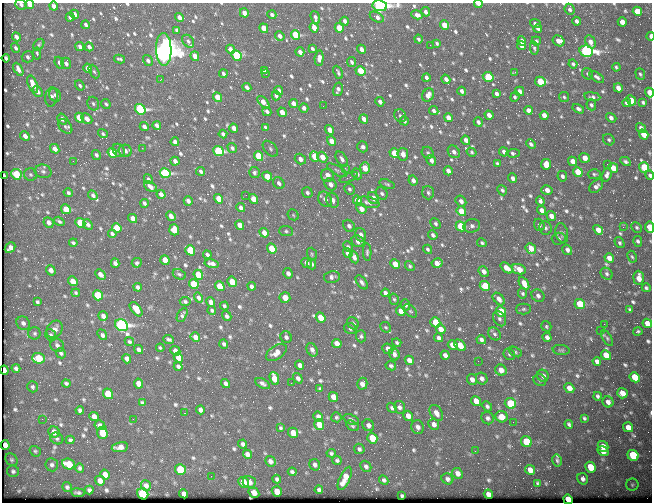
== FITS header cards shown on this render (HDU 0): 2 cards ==
NAXIS1  =                  650 / Width of table row in bytes
NAXIS2  =                  500 / Number of rows in table

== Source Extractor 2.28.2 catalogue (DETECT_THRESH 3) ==
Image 650 x 500 px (HDU 0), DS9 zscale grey, 1 PNG px = 1 image px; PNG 654 x 504 px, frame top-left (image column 1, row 500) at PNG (2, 3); each listed source drawn as its Kron ellipse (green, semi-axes under 4 px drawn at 4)
Background 470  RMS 2.4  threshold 7.12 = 3 sigma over >= 5 px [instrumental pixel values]
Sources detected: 776; of the 776, the 500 brightest by FLUX_AUTO listed and drawn (276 fainter detections omitted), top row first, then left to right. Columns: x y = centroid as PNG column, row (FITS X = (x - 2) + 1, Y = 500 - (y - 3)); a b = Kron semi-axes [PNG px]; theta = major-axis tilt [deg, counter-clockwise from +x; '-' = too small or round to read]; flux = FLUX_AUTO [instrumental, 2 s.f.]
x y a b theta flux
21 4 6 5 - 530
478 4 4 3 - 1700
30 5 4 4 - 1700
54 6 4 3 - 720
380 6 7 5 -9 56000
570 9 6 5 - 460
637 11 5 4 - 3100
426 12 5 4 - 530
244 13 5 4 - 1600
75 14 5 4 - 910
272 15 4 4 - 480
417 15 6 4 -10 700
70 17 4 3 - 610
179 17 4 4 - 970
377 17 7 4 -29 650
315 18 7 3 -73 500
345 21 4 3 - 580
577 21 4 3 - 630
622 22 5 4 - 1500
535 24 5 3 - 440
86 25 4 3 - 440
444 25 5 4 - 2900
264 28 5 4 - 2400
314 28 5 4 - 1700
339 28 5 4 - 2700
538 28 4 3 - 440
177 30 4 3 - 390
296 35 5 4 - 12000
280 36 5 4 - 730
650 36 4 2 - 870
16 37 5 3 - 990
418 39 4 3 - 280
188 41 7 5 -48 430
522 41 5 4 - 830
536 41 5 4 - 310
559 41 6 5 - 1200
590 42 7 5 -63 1000
437 43 4 3 - 280
39 45 6 4 50 260
430 45 2 2 - 470
521 45 4 4 - 890
80 47 4 4 - 450
89 47 4 3 - 560
16 48 5 3 - 370
534 48 6 4 -80 280
164 49 16 8 -88 210000
230 49 5 4 - 940
312 49 4 3 - 340
361 49 4 3 - 960
586 51 7 5 -13 50000
300 52 4 3 - 810
37 54 6 3 -83 280
236 55 5 4 - 11000
195 56 5 4 - 1500
28 57 6 5 - 450
6 58 4 3 - 380
319 58 8 4 86 790
120 59 5 3 - 290
148 61 6 4 -57 510
352 62 5 4 - 350
59 63 6 4 -67 610
66 63 6 4 -69 560
573 64 5 3 - 330
616 67 4 3 - 260
88 68 5 4 - 1500
18 69 7 4 -60 800
264 71 4 3 - 340
360 71 5 4 - 5100
94 72 7 4 -61 300
338 72 7 3 -66 330
515 72 3 2 - 270
223 74 4 3 - 360
266 74 3 2 - 500
588 74 6 5 - 290
640 74 6 4 -70 300
426 77 4 3 - 450
488 77 5 4 - 6400
597 77 8 4 -35 500
446 79 5 3 - 680
160 80 3 2 - 480
540 82 5 4 - 5500
33 84 9 4 -67 2100
80 85 5 4 - 330
247 87 4 3 - 570
618 88 5 4 - 990
338 89 7 4 74 500
37 91 6 4 -57 720
279 91 4 3 - 620
462 91 4 3 - 480
519 91 4 4 - 770
649 93 5 4 - 2000
496 94 4 3 - 450
55 95 7 6 - 560
428 95 7 5 65 1300
276 96 4 3 - 390
51 97 10 6 80 580
218 97 5 4 - 3900
515 97 5 3 - 330
564 97 5 5 - 260
592 97 8 4 -8 380
631 100 5 4 - 2700
263 102 7 3 -48 1400
380 102 5 4 - 690
643 102 4 3 - 300
294 103 5 4 - 930
627 103 4 3 - 550
93 104 7 6 - 410
106 104 5 4 - 290
591 105 5 4 - 330
323 106 2 2 - 300
304 108 5 4 - 490
140 109 5 5 - 27000
578 109 6 4 -30 440
528 110 4 4 - 860
267 111 5 3 - 480
434 111 5 4 - 390
282 112 5 4 - 1900
489 115 5 4 - 970
544 115 4 4 - 1100
400 116 7 5 -56 380
79 118 5 4 - 6100
448 118 5 4 - 1200
611 118 6 4 -38 670
62 119 6 5 - 590
87 119 6 4 -45 1000
364 119 5 4 - 1000
404 121 5 4 - 450
478 122 5 4 - 390
157 125 4 3 - 570
65 126 8 5 -46 430
144 127 5 4 - 710
234 128 5 4 - 1400
265 128 4 3 - 290
641 128 5 4 - 620
330 130 5 4 - 1300
103 134 5 4 - 300
223 134 4 3 - 390
644 134 5 4 - 2200
25 136 5 4 - 830
466 140 4 4 - 840
609 140 6 5 - 330
331 141 5 4 - 1600
175 142 4 3 - 510
531 144 5 4 - 490
363 147 6 5 - 450
142 148 2 2 - 1200
232 148 5 4 - 390
55 149 5 4 - 1200
270 149 9 6 -47 370
119 150 7 5 -56 380
125 151 6 6 - 620
218 151 5 4 - 19000
454 152 7 5 -48 580
471 152 5 4 - 260
504 152 5 4 - 480
112 153 5 4 - 6600
394 153 5 4 - 4500
428 153 6 5 - 290
513 153 6 4 3 350
403 154 6 5 - 950
96 155 5 4 - 370
258 156 5 4 - 6400
314 156 5 4 - 2900
322 157 5 4 - 1800
585 158 5 4 - 1200
300 159 6 5 - 860
342 159 8 5 -57 590
431 160 5 4 - 590
73 161 2 2 - 400
175 161 4 3 - 610
573 161 5 4 - 1500
625 161 6 3 -29 350
497 164 4 3 - 330
546 164 5 5 - 2400
607 164 2 2 - 470
644 167 5 5 - 7200
345 168 4 3 - 260
365 168 6 5 - 3100
613 168 5 4 - 2500
337 170 11 4 -31 380
43 171 8 6 -15 540
201 171 4 3 - 370
448 171 5 4 - 780
254 172 5 5 - 350
578 172 5 4 - 4800
165 173 5 5 - 20000
16 174 5 5 - 7500
357 174 6 5 - 590
594 174 6 5 - 270
4 175 4 2 - 340
30 175 6 6 - 320
327 175 6 6 - 1200
607 175 7 4 70 610
650 175 5 4 - 380
267 176 5 4 - 3300
562 176 5 4 - 440
349 177 10 3 21 300
513 178 5 4 - 490
148 179 5 3 - 300
413 180 5 4 - 620
279 183 6 5 - 530
330 184 6 5 - 860
387 184 8 4 -16 270
596 186 8 5 44 590
150 187 7 4 -27 840
349 189 6 5 - 310
502 190 5 4 - 330
547 190 6 4 -15 1200
68 193 5 4 - 380
307 193 5 5 - 400
382 193 6 5 - 390
428 193 7 5 -72 350
161 194 4 4 - 760
93 195 5 4 - 430
246 195 2 2 - 300
373 198 6 5 - 1400
219 199 5 4 - 3100
253 199 5 4 - 2300
325 199 8 6 -59 960
333 200 8 6 -64 820
188 201 5 3 - 540
357 201 5 4 - 2400
461 201 6 5 - 680
540 201 5 3 - 420
368 202 11 5 -13 670
144 203 4 3 - 390
241 208 4 4 - 640
66 209 5 4 - 3400
361 209 5 4 - 1200
542 210 5 4 - 860
461 211 5 4 - 3500
293 215 6 5 - 260
171 216 5 4 - 880
551 216 5 4 - 1000
133 218 5 4 - 1400
59 221 5 3 - 340
48 222 5 4 - 740
80 223 5 4 - 7000
435 224 5 4 - 320
88 225 5 4 - 450
240 225 5 4 - 1700
539 225 6 5 - 380
349 226 6 5 - 500
461 226 5 4 - 8100
472 226 8 6 18 520
623 227 2 2 - 610
637 227 6 4 -45 300
649 227 5 4 - 2900
117 228 5 4 - 4900
545 228 7 6 - 410
174 230 5 4 - 2000
598 230 5 4 - 1200
286 231 7 5 -2 340
264 233 5 4 - 1500
562 233 10 6 -77 510
112 234 4 3 - 400
361 235 7 5 -73 550
433 235 5 4 - 400
559 239 7 6 - 320
358 241 6 5 - 810
638 241 5 3 - 360
73 243 4 3 - 280
482 243 5 4 - 270
620 243 6 4 -58 280
348 247 5 4 - 310
10 248 6 4 47 840
531 248 5 5 - 1900
272 249 5 4 - 5400
427 249 5 3 - 280
190 250 5 4 - 7400
567 250 5 4 - 570
367 252 9 4 -88 330
348 253 5 4 - 1800
312 254 6 5 - 270
207 255 4 3 - 390
354 257 6 4 -63 690
632 257 6 4 -61 260
609 258 5 4 - 1200
165 260 5 4 - 3400
115 263 5 4 - 570
137 263 5 4 - 320
306 263 5 4 - 930
437 263 5 4 - 1300
212 264 7 4 -13 680
312 264 5 4 - 450
395 264 5 4 - 2900
410 266 5 4 - 270
506 268 7 4 -39 1300
519 269 7 5 -23 1800
51 270 5 4 - 710
484 271 6 4 -49 710
288 273 5 4 - 640
100 274 6 4 -44 770
179 274 7 5 -27 300
607 274 6 5 - 390
198 275 5 4 - 5500
332 277 8 6 9 510
639 278 7 5 -88 1600
73 281 5 4 - 2100
232 282 5 4 - 4000
362 282 8 4 -53 460
524 283 7 4 -60 1500
194 284 5 4 - 8300
220 286 5 4 - 4400
252 286 4 4 - 460
485 286 5 5 - 5000
138 287 4 3 - 490
646 288 4 4 - 320
76 293 4 3 - 300
385 293 4 4 - 480
523 293 5 4 - 320
98 295 5 4 - 8200
538 296 7 6 - 550
285 297 5 5 - 1700
199 298 5 4 - 560
394 299 6 4 -72 270
499 299 7 5 -48 860
185 301 5 4 - 350
37 302 4 3 - 300
211 302 5 4 - 970
580 304 5 5 - 7800
405 305 5 4 - 400
224 306 4 3 - 260
136 309 8 4 -52 1900
523 309 7 5 1 300
630 309 4 3 - 280
212 310 4 4 - 270
401 311 5 4 - 1800
410 311 8 5 -45 300
501 311 5 4 - 5300
182 315 8 4 62 410
103 316 5 4 - 700
227 316 5 4 - 510
321 318 5 4 - 2600
499 319 8 6 -57 430
435 322 5 5 - 5500
23 323 7 6 - 600
353 323 6 5 - 350
647 323 5 4 - 1600
604 324 2 2 - 590
122 325 6 5 - 47000
546 326 5 4 - 260
386 327 6 5 - 260
54 329 9 7 55 1000
350 329 6 5 - 410
441 329 5 4 - 2000
600 330 2 2 - 410
638 332 5 3 - 280
34 333 6 6 - 330
495 334 7 5 -47 370
51 335 6 5 - 420
102 335 6 3 -52 500
361 336 6 5 - 320
195 337 5 4 - 1200
286 337 6 5 - 430
547 337 5 4 - 610
439 338 4 4 - 530
607 338 9 4 -59 290
169 339 5 3 - 340
481 340 5 4 - 530
129 342 5 4 - 290
337 343 5 4 - 1300
397 343 5 3 - 270
224 344 4 3 - 340
57 345 7 6 - 540
453 345 5 4 - 2500
460 345 6 4 -44 2300
160 348 4 3 - 260
388 349 6 5 - 950
139 350 5 4 - 630
312 350 7 5 -62 640
561 350 8 5 -7 280
175 351 5 4 - 1100
276 352 11 7 35 1400
515 352 7 4 -29 260
61 353 5 4 - 350
394 354 6 5 - 670
509 354 6 5 - 300
445 355 4 4 - 630
606 355 5 4 - 2500
38 358 6 5 - 7100
178 358 5 4 - 2000
127 359 5 4 - 680
409 360 5 4 - 1200
478 361 2 2 - 620
597 362 4 4 - 690
300 365 5 4 - 790
178 366 4 3 - 370
391 366 5 4 - 320
16 368 4 4 - 420
4 370 4 3 - 610
501 370 6 5 - 1400
543 376 6 5 - 700
635 377 5 4 - 4500
274 378 6 4 -68 2900
298 378 6 4 -53 540
472 379 5 5 - 810
482 379 6 5 - 610
540 380 6 5 - 340
66 383 4 3 - 320
291 383 2 2 - 320
139 384 5 4 - 1500
226 384 5 4 - 630
263 384 8 4 -30 480
362 384 6 5 - 1100
32 387 5 5 - 310
569 388 5 4 - 1500
320 389 4 4 - 290
622 393 5 5 - 1500
108 394 5 5 - 6400
598 396 4 3 - 320
333 397 5 4 - 1500
476 401 5 4 - 1700
608 402 6 5 - 680
142 403 4 3 - 290
510 403 6 5 - 7100
487 406 5 4 - 370
400 407 6 5 - 500
392 408 5 4 - 350
80 410 4 4 - 400
200 410 4 4 - 520
184 413 2 2 - 280
436 413 9 6 -57 1100
94 416 5 4 - 920
408 416 5 4 - 1400
318 417 5 4 - 1000
336 417 5 5 - 260
501 417 6 5 - 2000
488 418 6 6 - 490
584 418 4 3 - 260
42 419 2 2 - 440
133 419 2 2 - 330
351 420 8 5 -22 470
513 422 2 2 - 710
319 424 5 4 - 3900
434 424 5 5 - 720
569 424 4 3 - 310
100 425 5 4 - 660
368 425 6 5 - 660
352 426 7 4 -31 290
418 427 7 6 - 720
628 427 5 4 - 1400
281 428 4 3 - 310
54 432 6 5 - 1200
102 433 6 5 - 3400
293 433 5 4 - 1900
372 438 5 5 - 3900
57 439 7 5 -28 360
70 440 4 4 - 320
526 442 6 5 - 6200
243 444 4 4 - 400
5 445 5 3 - 540
120 447 8 5 8 1000
603 447 6 5 - 1500
359 449 5 5 - 390
35 451 6 5 - 260
475 451 2 2 - 390
603 451 6 4 -32 1200
331 453 4 4 - 310
247 454 5 4 - 730
633 455 6 5 - 8900
11 460 7 5 -44 300
337 460 5 4 - 330
557 460 6 4 -78 280
270 461 5 5 - 690
69 464 7 5 -22 3800
52 465 6 6 - 470
315 465 6 5 - 470
366 466 6 5 - 440
590 467 5 5 - 3800
80 468 5 4 - 420
180 470 6 5 - 9100
530 470 5 4 - 1500
13 471 6 5 - 380
292 472 4 4 - 350
457 473 6 5 - 870
105 474 5 4 - 1100
211 476 2 2 - 350
345 478 12 5 65 2200
277 479 4 4 - 370
447 479 6 5 - 490
583 479 6 5 - 560
384 480 5 4 - 350
100 481 5 4 - 930
243 482 5 5 - 3200
249 482 6 6 - 810
538 483 4 3 - 270
146 485 5 5 - 550
632 485 6 6 - 300
67 487 5 4 - 340
89 490 4 4 - 400
319 490 4 4 - 410
277 492 5 5 - 2200
78 493 7 3 -7 340
254 493 6 4 -33 1300
143 494 6 5 - 19000
184 494 4 4 - 820
488 494 5 4 - 820
402 496 4 3 - 260
568 499 5 4 - 3100
At the frame edge (FLAGS 8, measured only in part): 10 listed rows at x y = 21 4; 478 4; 30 5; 380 6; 650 36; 649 93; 650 175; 649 227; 638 241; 568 499
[276 fainter detections neither listed nor drawn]